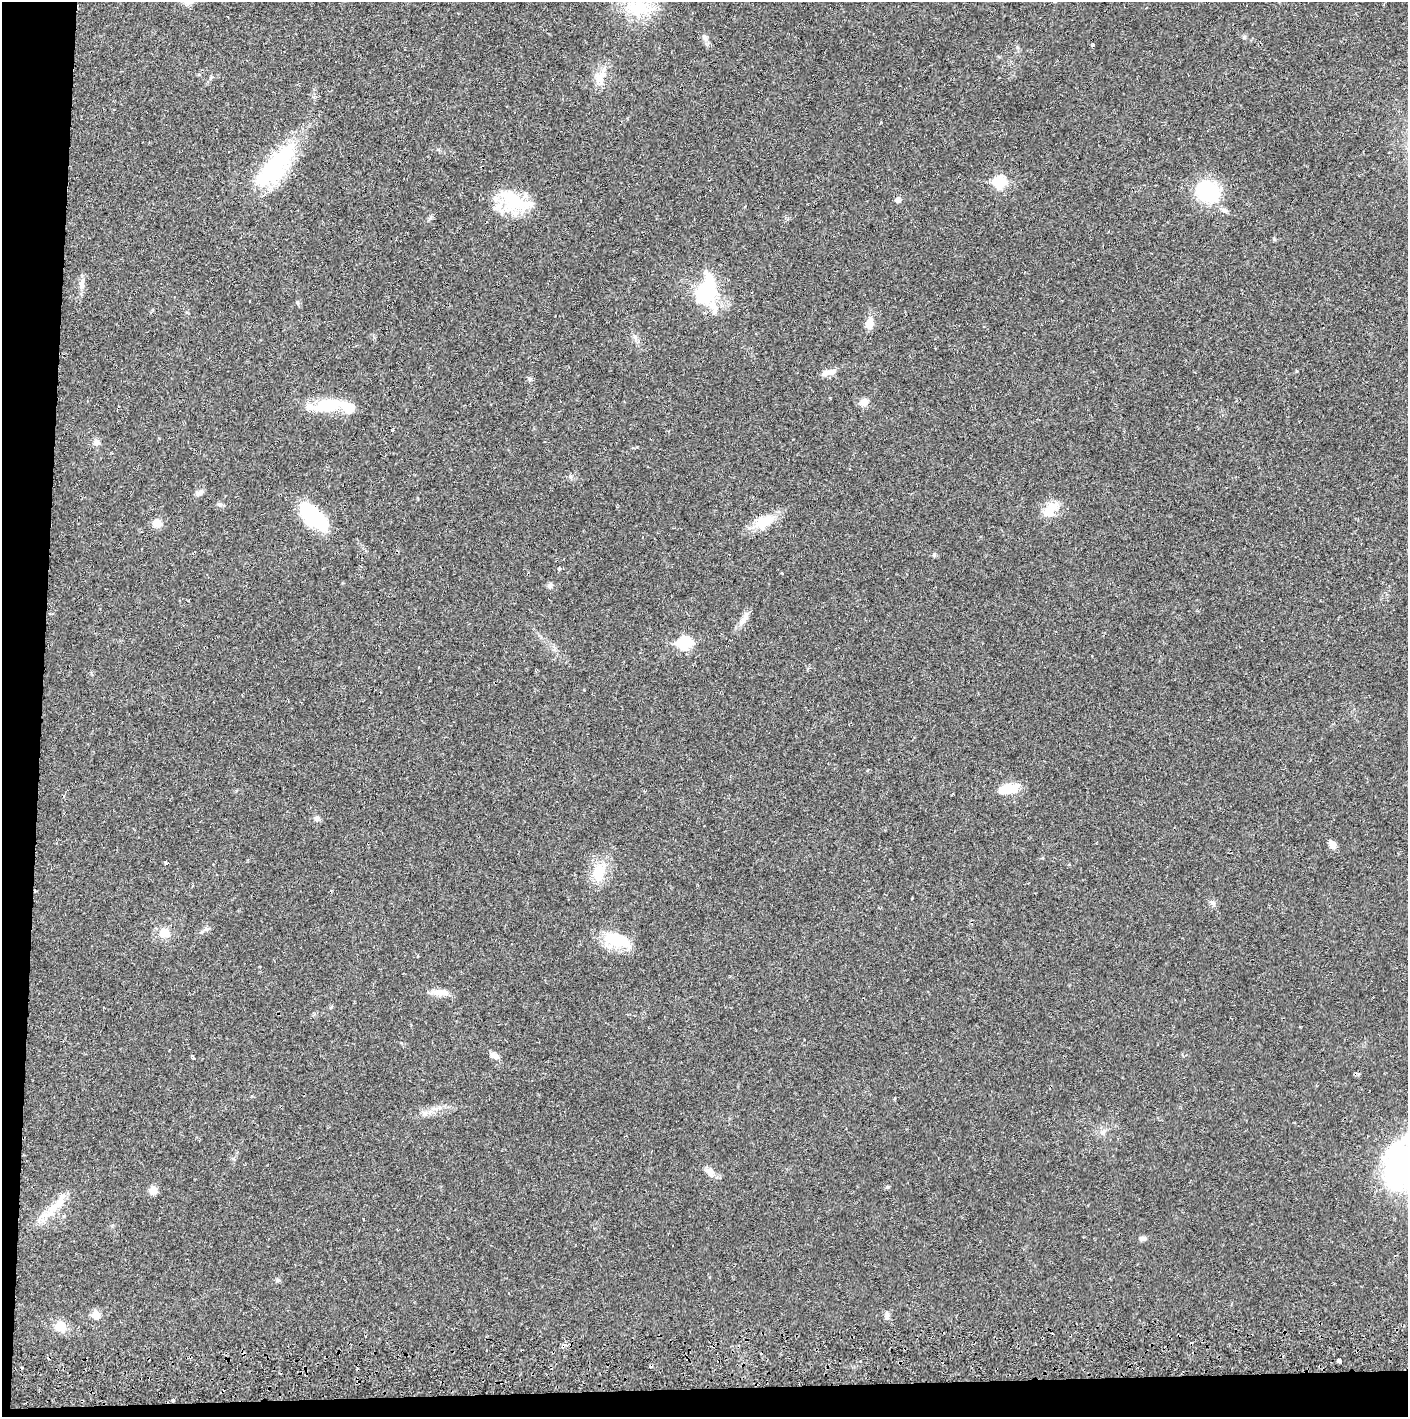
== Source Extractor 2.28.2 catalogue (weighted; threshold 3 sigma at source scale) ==
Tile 7 of 3 x 3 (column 1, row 3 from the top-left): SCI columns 4-1409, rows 72-1486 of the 4263 x 4373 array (HDU 1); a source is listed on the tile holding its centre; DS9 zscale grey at full resolution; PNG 1410 x 1419 px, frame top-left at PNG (2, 2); no overlay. Shown black and unused: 5% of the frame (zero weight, under 2 of 3 exposures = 3% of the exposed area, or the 3 px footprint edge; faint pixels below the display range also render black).
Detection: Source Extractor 2.28.2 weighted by HDU 2 'WHT'; one run over the whole footprint, this tile lists its part. Background 0.0216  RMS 0.0035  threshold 0.0157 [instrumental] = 3 sigma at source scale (4.5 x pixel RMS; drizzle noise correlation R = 1.50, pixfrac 1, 0.05/0.05 arcsec/px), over >= 5 px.
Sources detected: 67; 5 cosmic-ray / hot-pixel residue — not listed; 5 inside a brighter listed object's ellipse — not listed separately; the other 57 listed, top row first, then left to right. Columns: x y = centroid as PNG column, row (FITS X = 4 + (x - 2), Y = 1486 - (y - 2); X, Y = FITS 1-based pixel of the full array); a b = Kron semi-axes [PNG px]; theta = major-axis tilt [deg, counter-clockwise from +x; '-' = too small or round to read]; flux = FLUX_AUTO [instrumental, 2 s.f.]
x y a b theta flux
634 7 33 22 -34 16
704 37 9 7 -46 1.3
1093 45 4 3 - 0.45
600 78 25 12 87 5.1
275 166 62 24 49 35
1000 182 7 6 - 25
1207 192 28 22 -33 23
898 200 6 5 - 1.5
514 202 36 25 -26 19
82 284 17 7 85 2.3
707 292 34 22 60 22
298 303 6 4 -88 0.51
869 323 14 8 77 4
827 373 18 7 11 2.6
530 379 7 6 - 0.72
864 402 11 9 38 2.4
328 405 44 15 7 15
96 442 9 8 - 1.5
199 493 12 6 25 1.3
220 505 6 5 - 0.77
1051 509 25 13 55 6
313 517 40 19 -44 18
764 521 29 15 25 8.1
157 523 10 9 - 3.4
934 555 6 4 46 0.52
559 569 4 3 - 1.4
550 585 9 6 66 0.99
744 618 22 7 60 2.7
685 643 8 6 21 33
584 690 3 3 - 0.23
1008 789 21 10 12 8.8
316 818 7 7 - 1.4
1332 845 11 7 -58 2.3
166 863 5 3 - 0.46
599 872 29 18 68 8.8
912 898 3 2 - 0.27
1212 902 9 5 -29 0.95
206 929 8 6 18 0.99
164 933 17 14 -8 4.3
617 941 31 16 -12 13
418 956 4 2 - 0.27
440 992 24 8 -3 3.5
331 1007 6 3 71 0.38
495 1056 13 7 -33 1.7
425 1113 8 5 -1 1.1
1407 1163 66 47 61 100
710 1172 12 9 -51 2.6
887 1187 5 5 - 0.47
153 1190 10 8 70 2.5
52 1209 38 10 51 7.4
1143 1238 9 6 10 1.1
278 1280 6 5 - 0.57
96 1315 6 5 - 6.7
887 1316 12 5 87 1.2
60 1327 15 13 -39 4.7
1339 1360 5 3 - 1.1
173 1400 3 3 - 1
Overlapping masked pixels (flux is a lower limit): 1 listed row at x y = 173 1400
Isophote crosses this tile's border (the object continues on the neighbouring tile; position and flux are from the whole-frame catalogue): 2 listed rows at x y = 634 7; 1407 1163
Unlisted compact peaks at least as high as the median listed source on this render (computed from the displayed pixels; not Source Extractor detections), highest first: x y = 1274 239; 1244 37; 1297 371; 782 573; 430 218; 637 447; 570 476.